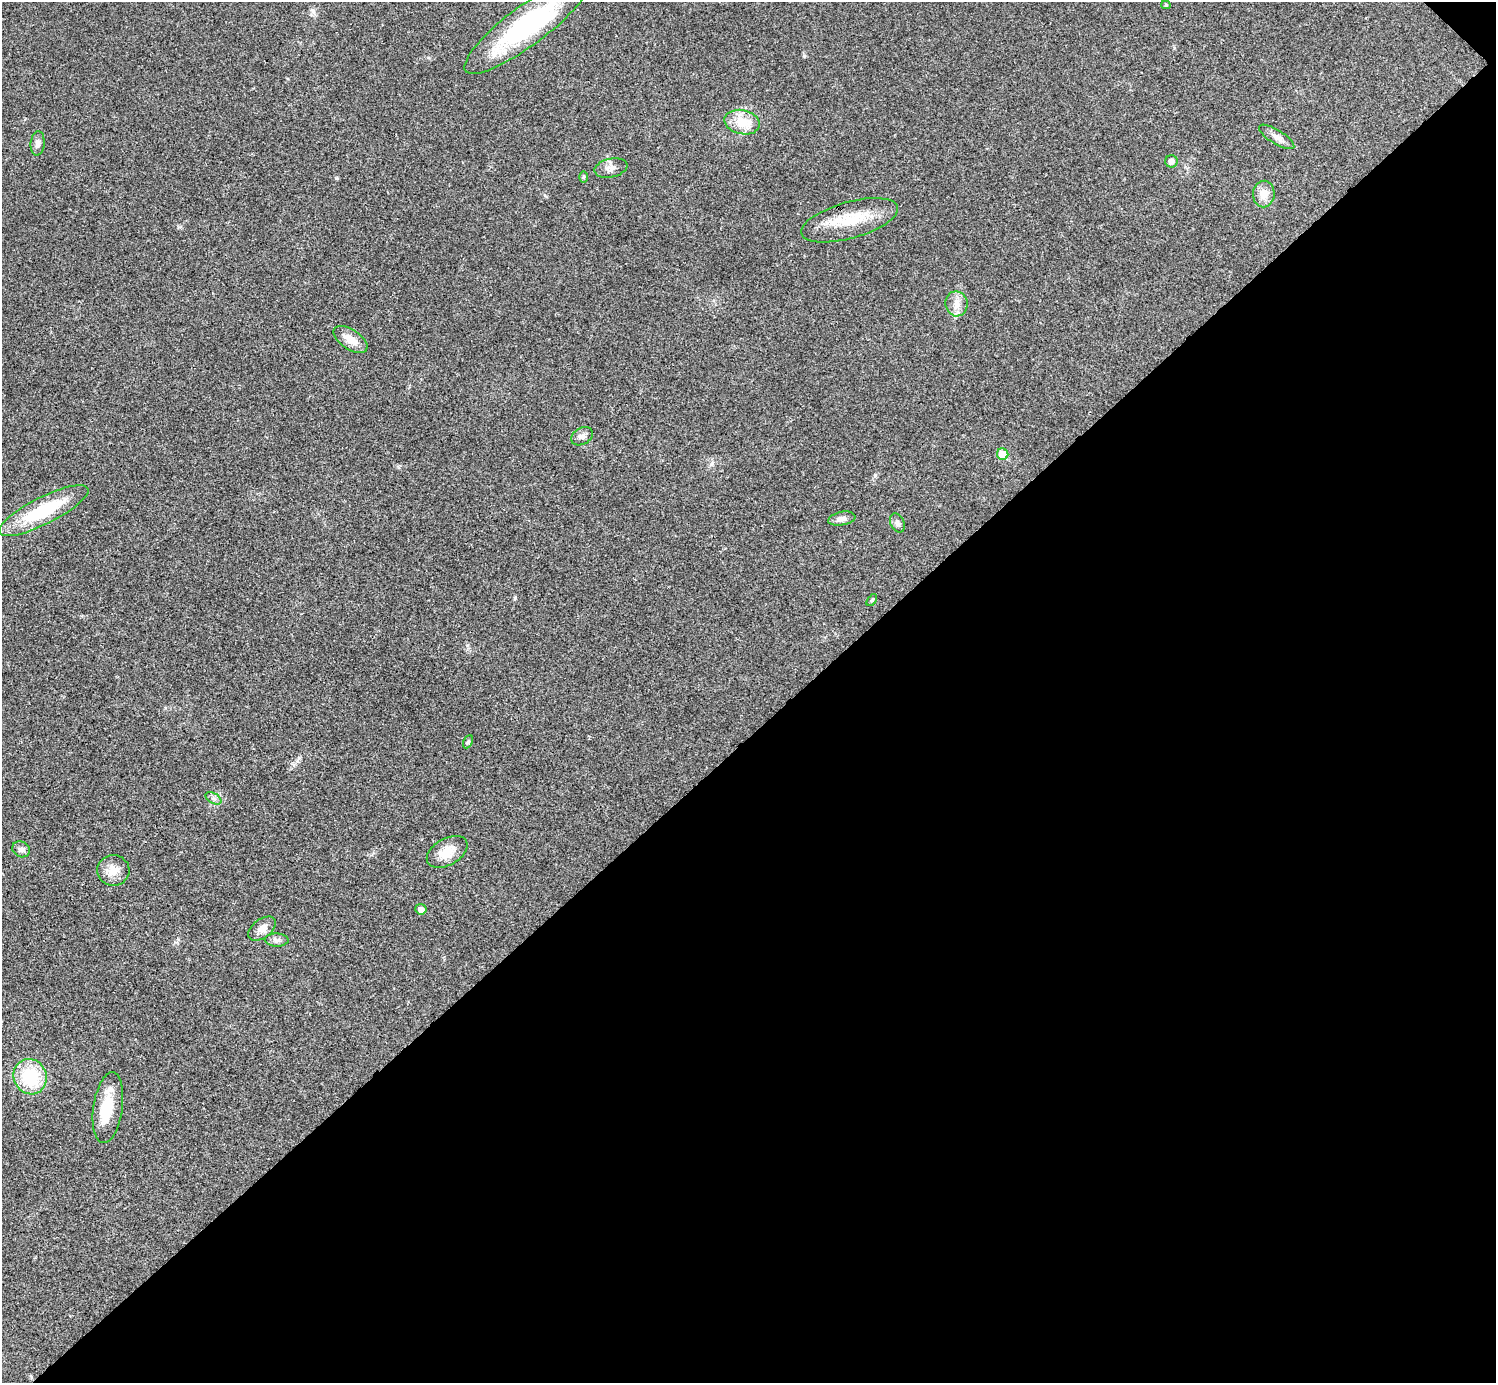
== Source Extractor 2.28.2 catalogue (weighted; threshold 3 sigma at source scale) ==
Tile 12 of 4 x 4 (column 4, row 3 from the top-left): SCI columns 4487-5980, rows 1682-3062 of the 5983 x 5983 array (HDU 1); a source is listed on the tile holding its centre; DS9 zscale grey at full resolution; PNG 1498 x 1385 px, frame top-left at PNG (2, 2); each listed source drawn as its Kron ellipse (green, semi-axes under 4 px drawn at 4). Shown black and unused: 47% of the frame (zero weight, under 3 of 4 exposures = <1% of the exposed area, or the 3 px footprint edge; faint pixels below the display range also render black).
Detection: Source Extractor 2.28.2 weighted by HDU 2 'WHT'; one run over the whole footprint, this tile lists its part. Background 0.0195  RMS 0.004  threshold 0.0181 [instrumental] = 3 sigma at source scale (4.5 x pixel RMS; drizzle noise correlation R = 1.50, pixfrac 1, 0.05/0.05 arcsec/px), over >= 5 px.
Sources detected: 28; all 28 listed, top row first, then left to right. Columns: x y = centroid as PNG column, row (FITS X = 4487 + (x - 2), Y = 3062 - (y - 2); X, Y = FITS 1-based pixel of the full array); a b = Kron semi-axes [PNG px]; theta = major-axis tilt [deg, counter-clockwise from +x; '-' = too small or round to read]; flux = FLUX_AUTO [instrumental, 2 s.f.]
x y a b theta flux
1166 5 4 4 - 0.6
527 25 77 19 37 53
742 122 18 12 -14 8.9
1277 137 20 7 -32 2.7
38 143 12 7 85 1.9
1171 161 6 6 - 2.3
611 168 17 9 12 2.8
584 177 6 4 89 0.52
1264 194 13 11 88 4.7
849 220 50 18 16 16
956 304 12 11 - 3.5
350 340 19 10 -34 5.2
582 436 11 8 30 1.8
1003 454 6 5 - 9.3
44 511 50 13 27 25
842 519 14 6 11 2
897 523 10 6 -64 1.3
872 600 7 3 53 0.45
468 742 7 4 63 0.7
213 798 9 5 -31 1.3
21 849 9 7 -29 1.7
447 852 22 13 30 6.6
113 870 16 15 - 5.2
421 909 5 5 - 2
262 928 16 9 37 3.2
277 940 12 6 -2 1.5
30 1077 18 16 -66 21
108 1108 36 14 82 13
Isophote crosses this tile's border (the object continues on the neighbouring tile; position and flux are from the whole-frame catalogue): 1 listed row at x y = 527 25
Unlisted compact peaks at least as high as the median listed source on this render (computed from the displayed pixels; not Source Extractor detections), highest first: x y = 336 178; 515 598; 804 56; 313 11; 875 475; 467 645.